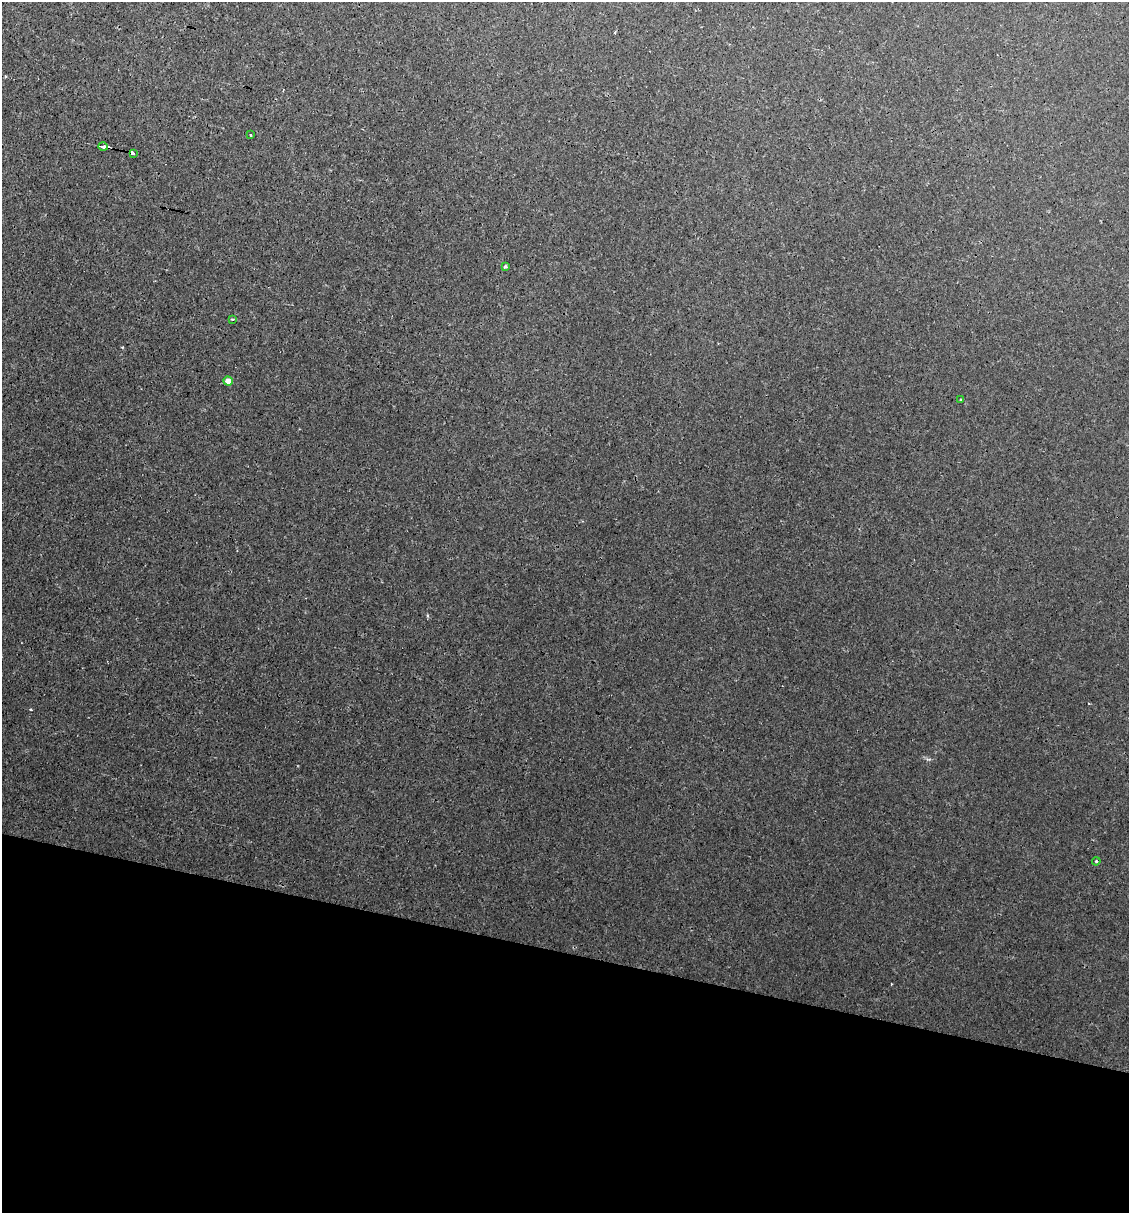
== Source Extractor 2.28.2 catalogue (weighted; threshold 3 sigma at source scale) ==
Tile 15 of 4 x 4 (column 3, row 4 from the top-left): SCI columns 2439-3565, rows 60-1270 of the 4996 x 4970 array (HDU 1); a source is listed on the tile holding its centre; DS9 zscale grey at full resolution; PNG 1131 x 1215 px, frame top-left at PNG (2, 2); each listed source drawn as its Kron ellipse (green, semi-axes under 4 px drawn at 4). Shown black and unused: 21% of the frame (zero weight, under 3 of 4 exposures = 8% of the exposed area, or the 3 px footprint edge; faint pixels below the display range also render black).
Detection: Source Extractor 2.28.2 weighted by HDU 2 'WHT'; one run over the whole footprint, this tile lists its part. Background 0.0181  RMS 0.0024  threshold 0.0108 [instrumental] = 3 sigma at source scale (4.5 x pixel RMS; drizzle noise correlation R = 1.50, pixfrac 1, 0.05/0.05 arcsec/px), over >= 5 px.
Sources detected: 10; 2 cosmic-ray / hot-pixel residue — neither listed nor drawn; the other 8 listed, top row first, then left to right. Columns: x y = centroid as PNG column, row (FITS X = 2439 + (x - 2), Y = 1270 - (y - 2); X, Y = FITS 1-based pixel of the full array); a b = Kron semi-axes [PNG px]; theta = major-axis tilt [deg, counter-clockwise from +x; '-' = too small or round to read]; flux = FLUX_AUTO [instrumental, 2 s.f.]
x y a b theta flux
250 135 3 3 - 0.32
103 146 4 3 - 140
133 153 3 3 - 79
505 266 3 3 - 0.46
232 319 3 3 - 0.27
228 381 5 4 - 1.9
961 400 4 2 - 0.2
1096 861 4 3 - 0.22
Overlapping masked pixels (flux is a lower limit): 2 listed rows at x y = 103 146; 133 153